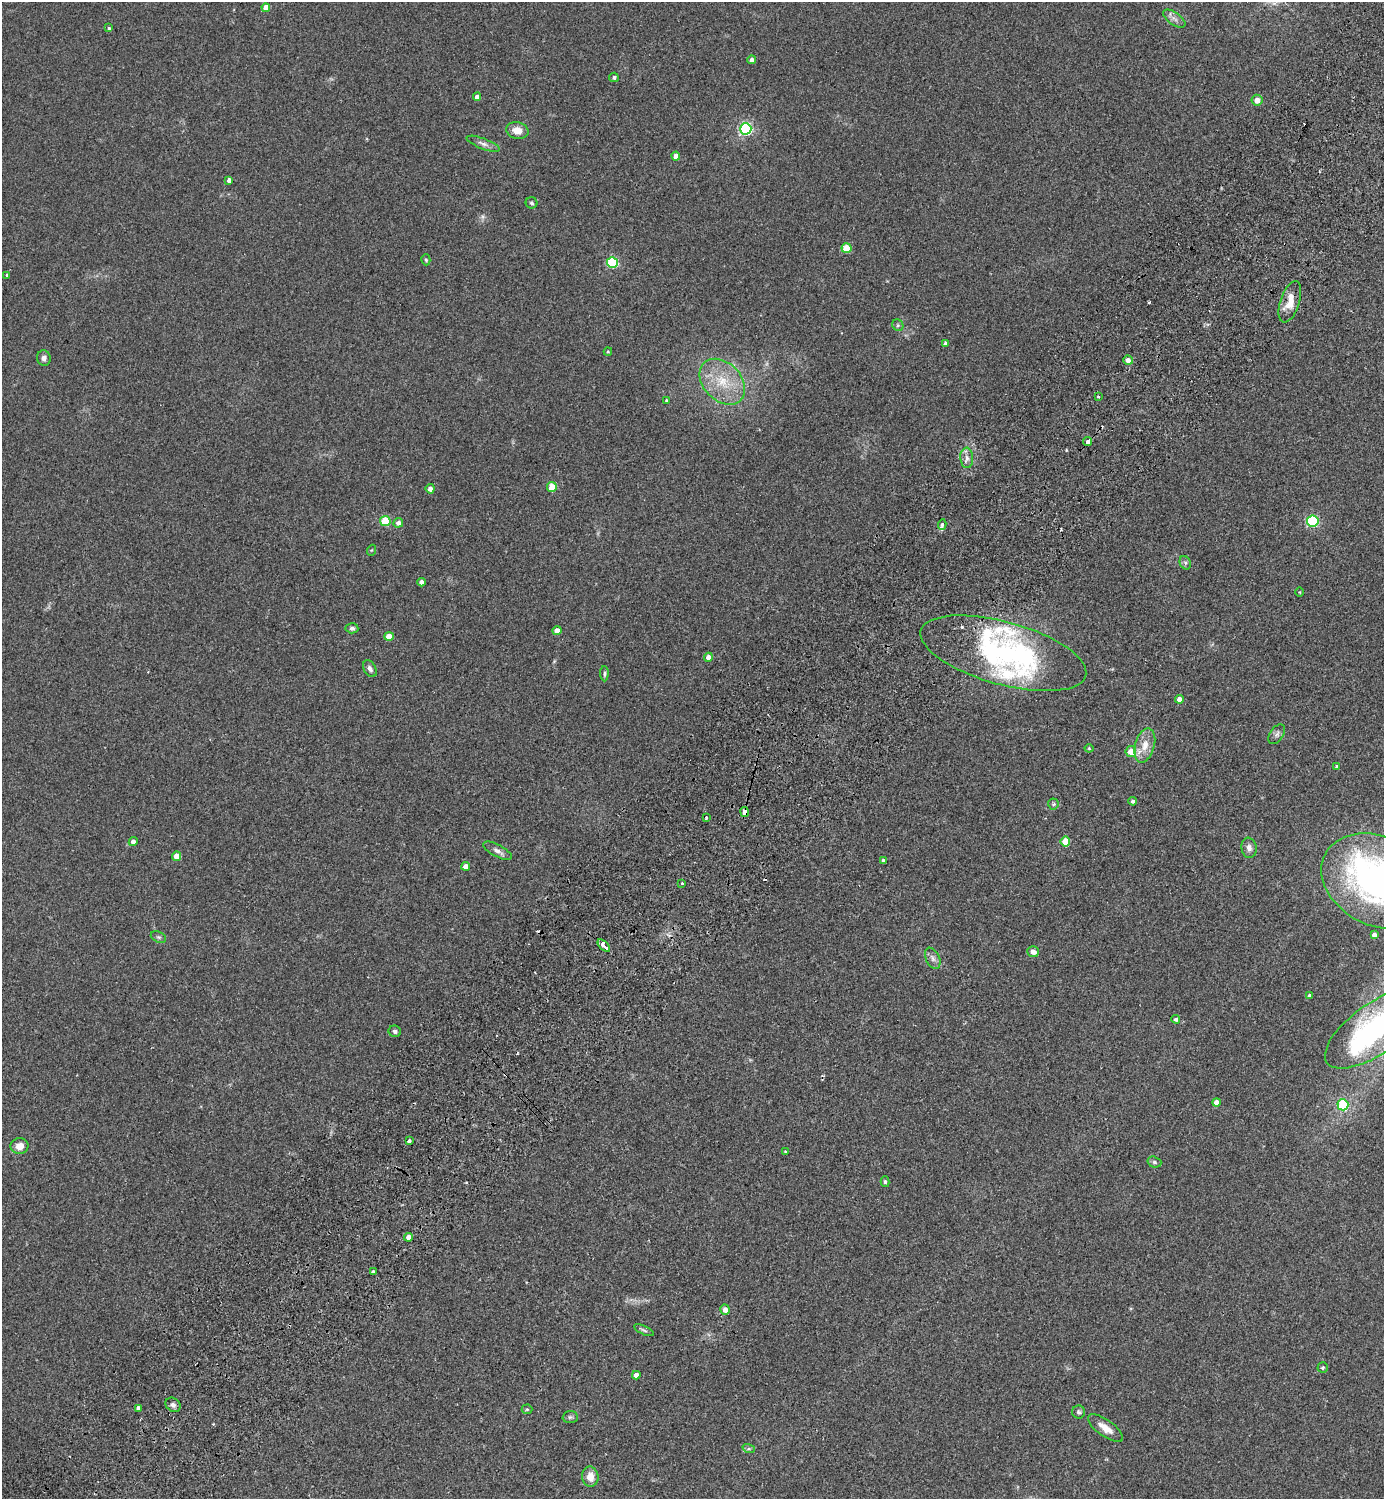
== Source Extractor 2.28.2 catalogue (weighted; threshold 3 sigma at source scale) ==
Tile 7 of 4 x 4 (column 3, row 2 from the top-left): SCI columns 2966-4347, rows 3036-4532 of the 6072 x 6072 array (HDU 1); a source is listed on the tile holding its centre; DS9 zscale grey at full resolution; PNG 1386 x 1501 px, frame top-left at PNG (2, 2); each listed source drawn as its Kron ellipse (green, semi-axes under 4 px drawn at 4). Shown black and unused: <1% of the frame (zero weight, under 2 of 3 exposures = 3% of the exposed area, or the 3 px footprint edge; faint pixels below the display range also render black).
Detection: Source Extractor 2.28.2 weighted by HDU 2 'WHT'; one run over the whole footprint, this tile lists its part. Background 0.0481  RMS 0.0088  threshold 0.0397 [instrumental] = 3 sigma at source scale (4.5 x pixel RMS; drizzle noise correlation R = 1.50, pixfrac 1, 0.05/0.05 arcsec/px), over >= 5 px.
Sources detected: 108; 1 too faint to see at this stretch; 1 inside a brighter object's white glare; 8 cosmic-ray / hot-pixel residue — neither listed nor drawn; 4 inside a brighter listed object's ellipse — not listed separately; the other 94 listed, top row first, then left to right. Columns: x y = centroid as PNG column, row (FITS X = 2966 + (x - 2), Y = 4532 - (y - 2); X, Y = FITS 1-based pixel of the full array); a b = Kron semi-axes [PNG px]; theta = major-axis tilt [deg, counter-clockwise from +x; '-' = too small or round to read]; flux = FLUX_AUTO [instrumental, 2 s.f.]
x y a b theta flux
266 8 4 4 - 7.8
1174 19 13 6 -35 4
109 28 4 4 - 1.1
752 60 4 4 - 3.3
614 77 5 4 - 1.5
477 97 4 4 - 5.1
1257 100 5 5 - 6.3
746 129 6 5 - 160
517 131 11 8 -14 8.8
483 144 17 5 -21 4.1
676 156 4 4 - 8
229 180 4 4 - 3.7
531 203 6 5 - 1.6
847 248 5 5 - 30
426 260 5 4 - 1.3
612 262 5 5 - 75
6 275 3 3 - 1.8
1290 302 21 9 72 12
898 325 6 5 - 1.4
945 343 4 3 - 2.7
608 351 4 4 - 0.9
44 358 8 6 -80 3.1
1128 360 4 4 - 5.1
722 382 26 19 -45 30
1098 397 3 2 - 1.3
666 400 3 3 - 0.91
1087 441 4 3 - 12
967 458 10 6 -86 4.4
552 487 5 4 - 23
430 489 4 4 - 4.6
385 521 5 5 - 35
1313 521 6 5 - 94
398 523 5 4 - 3.5
942 525 5 3 - 6.5
372 550 5 3 - 0.8
1185 563 7 5 -61 2
421 582 4 4 - 5.1
1300 592 5 3 - 0.67
352 628 6 5 - 2.1
557 631 4 4 - 7.9
389 636 4 4 - 14
1003 653 86 31 -15 170
708 657 4 4 - 6.1
370 669 9 6 -60 3.4
604 674 7 4 -88 1.4
1179 699 4 4 - 6.3
1277 734 11 6 55 3.1
1145 745 17 9 74 11
1089 748 4 4 - 0.9
1131 752 5 5 - 13
1337 766 4 3 - 1.6
1133 801 4 4 - 2.1
1053 804 5 5 - 1.3
745 812 5 4 - 13
706 818 3 3 - 1.6
133 842 4 4 - 4.6
1065 842 5 5 - 26
1249 848 10 7 -81 4.5
497 851 16 6 -28 4
177 856 4 4 - 14
883 860 4 3 - 1.2
466 866 4 4 - 6.3
1378 881 59 44 -27 270
682 884 3 3 - 2.9
1374 935 4 4 - 4.2
158 937 8 5 -26 1.9
604 946 7 3 -44 28
1033 952 6 5 - 4.2
933 958 11 6 -65 3.5
1310 996 4 4 - 3
1176 1019 4 4 - 2
1378 1027 62 25 35 190
395 1031 6 5 - 2
1216 1103 4 4 - 6.8
1343 1105 5 5 - 56
409 1141 3 3 - 2.6
19 1146 9 8 - 8.4
785 1152 4 3 - 0.92
1154 1162 7 5 -17 2.1
885 1182 5 4 - 1.3
408 1237 4 4 - 4.7
373 1272 3 3 - 1.9
725 1310 5 5 - 4.6
644 1330 11 3 -25 1.7
1323 1367 5 5 - 1.2
636 1375 4 4 - 5.8
173 1405 8 6 -38 3
138 1408 4 4 - 3
527 1409 5 5 - 1.1
1079 1412 6 6 - 1.8
570 1417 7 6 - 1.9
1105 1428 21 8 -35 9.8
749 1449 6 4 -18 1.5
590 1477 10 8 -83 8.7
Overlapping masked pixels (flux is a lower limit): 1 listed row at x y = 745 812
Isophote crosses this tile's border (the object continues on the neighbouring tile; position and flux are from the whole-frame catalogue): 2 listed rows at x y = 1378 881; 1378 1027